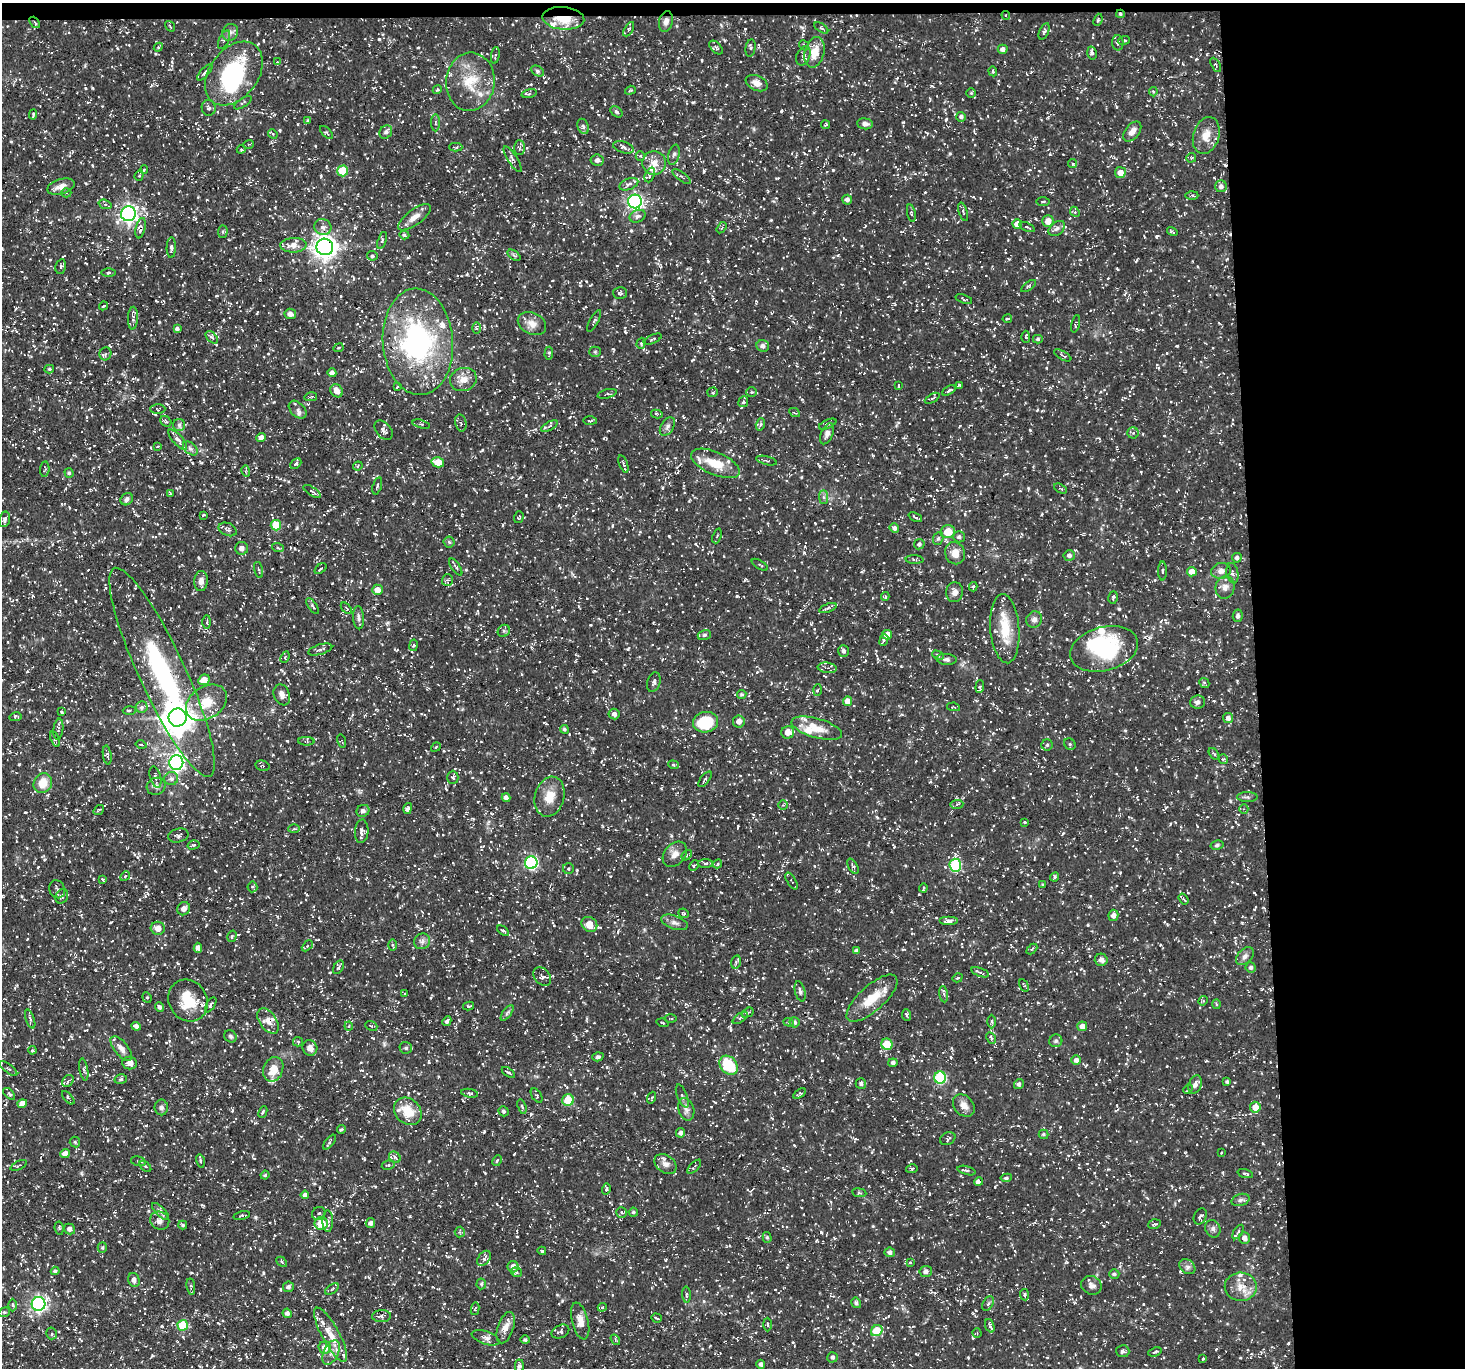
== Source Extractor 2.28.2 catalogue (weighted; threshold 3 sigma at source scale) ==
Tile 3 of 3 x 3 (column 3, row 1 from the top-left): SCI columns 2926-4388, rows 2875-4240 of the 4388 x 4367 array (HDU 1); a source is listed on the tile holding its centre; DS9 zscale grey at full resolution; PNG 1467 x 1370 px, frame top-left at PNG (2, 3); each listed source drawn as its Kron ellipse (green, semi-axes under 4 px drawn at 4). Shown black and unused: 15% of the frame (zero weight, under 3 of 5 exposures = <1% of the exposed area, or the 3 px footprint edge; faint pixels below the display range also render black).
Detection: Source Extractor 2.28.2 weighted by HDU 2 'WHT'; one run over the whole footprint, this tile lists its part. Background 0.0748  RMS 0.0041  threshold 0.0183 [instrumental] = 3 sigma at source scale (4.5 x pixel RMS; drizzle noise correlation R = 1.50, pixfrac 1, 0.05/0.05 arcsec/px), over >= 5 px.
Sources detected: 1310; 3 inside a brighter object's white glare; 52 cosmic-ray / hot-pixel residue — neither listed nor drawn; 54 inside a brighter listed object's ellipse — not listed separately; of the other 1201, all 500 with FLUX_AUTO >= 0.533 (the completeness limit of this list) listed and drawn (701 fainter detections not listed), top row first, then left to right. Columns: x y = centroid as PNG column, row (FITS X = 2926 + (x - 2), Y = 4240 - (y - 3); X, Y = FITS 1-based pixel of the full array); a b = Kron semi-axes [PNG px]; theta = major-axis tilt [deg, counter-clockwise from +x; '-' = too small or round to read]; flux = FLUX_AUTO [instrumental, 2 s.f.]
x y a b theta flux
1120 14 4 4 - 0.72
1006 15 4 3 - 0.54
563 18 21 11 -5 9.1
1098 20 6 4 68 0.58
666 21 10 7 77 2.1
35 22 6 3 -50 0.75
170 26 6 3 -54 0.61
821 28 8 3 -33 0.54
629 29 8 3 60 0.53
1044 31 9 4 67 0.97
230 32 9 7 57 1.7
224 40 10 5 65 1.1
1124 41 6 3 20 0.67
1118 43 8 5 -89 0.86
804 45 5 4 - 0.63
158 47 5 4 - 0.55
716 48 8 5 -45 0.86
751 48 9 5 82 0.85
1003 49 5 4 - 1.6
815 52 15 9 76 7.4
1092 53 6 4 -75 1.1
495 55 8 4 81 0.64
803 56 10 6 66 1.7
277 62 3 3 - 0.63
1216 65 8 3 -61 0.54
537 71 7 5 -27 0.89
993 71 5 3 - 0.55
205 72 10 3 48 0.8
234 74 35 24 53 41
470 82 29 24 84 15
757 83 11 7 -24 3.1
437 89 5 4 - 0.55
630 90 5 4 - 0.54
1153 92 5 4 - 0.54
971 93 5 5 - 0.56
529 94 8 3 13 0.55
243 103 10 3 33 0.7
209 108 8 7 - 1.1
616 112 7 4 -40 0.79
33 114 5 2 - 0.69
961 117 5 5 - 1.2
308 121 4 4 - 0.65
435 123 8 4 90 0.81
865 124 8 5 -4 1.8
825 125 4 3 - 0.64
583 126 8 5 -69 1.2
1132 131 11 7 51 2.8
326 132 8 4 -44 0.7
386 132 7 6 - 1.2
273 134 5 4 - 0.57
1206 135 19 13 72 6
249 144 5 3 - 0.55
456 147 7 4 1 0.65
623 147 10 5 -17 1.3
519 148 7 5 -89 0.89
241 149 4 4 - 0.62
674 155 10 5 76 1.2
640 156 4 4 - 0.59
1191 158 5 4 - 0.58
513 159 15 4 -58 1.6
597 160 6 5 - 1.8
654 163 12 12 - 4.3
1073 164 5 4 - 0.78
144 170 4 3 - 0.56
343 171 5 5 - 13
1120 173 5 5 - 3.4
139 175 5 4 - 0.56
650 175 8 4 69 0.9
682 177 11 4 -37 0.89
629 184 10 5 21 1.6
1221 186 6 6 - 1.7
61 187 14 7 17 3.3
66 193 5 4 - 0.68
1192 195 6 4 1 0.65
847 200 5 5 - 1.3
635 201 7 7 - 110
1043 201 7 3 1 0.56
105 204 7 4 -18 0.94
963 212 9 4 -73 0.79
1075 212 5 4 - 0.63
911 213 9 4 -79 0.67
128 214 7 7 - 170
637 216 8 6 25 1.4
414 217 19 7 36 3.5
1048 221 6 5 - 3.9
1017 224 5 5 - 4.3
323 227 9 8 - 2
1027 227 8 3 -23 0.56
141 228 10 4 78 1.3
722 228 6 4 57 0.7
1057 228 9 6 39 1.6
223 232 6 5 - 0.75
1172 232 5 3 - 0.61
404 235 5 4 - 0.8
382 240 9 4 71 0.79
293 245 13 7 2 3.9
325 247 8 8 - 330
171 248 10 4 88 1.1
514 255 7 4 -37 0.71
372 256 5 4 - 0.83
61 267 7 5 78 0.94
109 273 7 3 0 0.62
1029 286 8 4 35 0.86
620 293 7 6 - 0.91
964 299 8 3 -18 0.74
103 306 5 3 - 0.54
290 314 6 5 - 1.9
133 318 11 5 87 1.3
1007 319 5 3 - 0.55
594 321 12 4 61 0.91
532 324 15 10 -26 3.7
1076 324 9 4 77 0.82
477 328 6 4 -89 0.66
177 329 4 4 - 1.1
212 337 7 4 -45 0.96
1026 337 6 4 -87 0.8
653 339 9 3 25 0.54
1038 339 5 4 - 0.59
418 342 53 35 -86 82
641 343 5 4 - 0.53
763 346 6 6 - 1.7
338 348 5 3 - 0.56
595 352 5 5 - 0.63
549 353 7 3 86 0.69
105 354 6 6 - 0.99
1063 355 9 2 -29 0.57
49 369 4 4 - 0.63
332 373 4 4 - 1.5
463 379 13 11 19 4.2
959 385 4 3 - 0.67
899 386 4 2 - 0.64
397 387 4 2 - 0.62
949 390 7 4 32 1
337 391 7 5 -53 3
713 392 5 5 - 0.6
752 392 5 5 - 0.58
607 394 10 4 15 0.79
311 397 6 3 12 0.92
932 398 8 3 29 0.6
743 402 5 5 - 0.79
158 409 7 5 0 0.61
298 410 10 7 -46 1.7
794 413 5 3 - 0.55
657 414 6 4 -13 0.73
166 421 6 5 - 0.71
590 421 7 3 -1 0.7
461 423 8 5 -77 0.98
421 424 9 4 -15 0.66
760 424 6 4 72 0.75
828 424 9 3 24 0.7
179 425 6 6 - 0.89
549 426 9 4 28 0.85
667 426 10 6 57 1.5
384 430 11 7 -50 2
1133 433 5 5 - 0.88
827 434 11 6 66 1.9
261 437 5 4 - 1.9
178 440 13 5 -47 2.1
158 447 4 3 - 0.71
190 448 8 5 -41 1.2
766 461 10 2 -15 0.55
438 462 6 5 - 5.8
715 463 26 11 -23 9.9
296 464 6 4 42 1
623 464 9 4 -69 0.94
358 466 5 4 - 0.65
45 469 7 4 84 0.65
246 471 6 4 -75 0.61
69 473 5 4 - 0.79
377 486 9 4 73 0.88
1060 489 7 4 -28 0.62
312 491 10 3 -33 0.81
170 493 3 2 - 0.57
823 497 7 4 -90 0.92
127 499 7 5 45 1.2
203 515 3 3 - 0.77
519 517 6 4 72 0.69
915 517 7 3 -25 0.56
5 519 8 5 79 1.5
276 525 5 5 - 10
894 528 5 4 - 1.3
228 529 9 6 -24 1.2
948 532 7 6 - 9.5
717 536 7 4 70 0.69
959 537 6 5 - 1.2
938 538 7 5 67 0.76
449 542 5 5 - 0.8
919 544 5 5 - 1.2
242 548 6 6 - 1.8
278 548 6 4 -20 0.57
955 553 11 10 - 4.4
1069 555 5 5 - 1.3
1237 558 5 4 - 1.2
914 560 9 4 -2 0.72
760 565 9 3 -32 0.57
456 567 10 4 -55 0.83
320 569 7 3 37 0.62
259 570 8 3 -75 0.59
1162 571 9 3 -90 0.66
1221 571 10 8 12 2.3
1192 572 5 4 - 3.9
1232 573 10 6 -80 1.2
447 580 5 5 - 0.73
201 581 10 7 84 2.4
973 587 4 3 - 0.64
1225 587 11 9 73 2.6
377 590 5 5 - 3.7
954 592 10 8 85 2
885 597 4 3 - 0.71
1113 597 6 4 74 0.74
312 606 9 3 -54 0.72
346 608 7 3 -46 0.57
828 608 9 3 21 0.82
1238 616 6 5 - 1
358 618 11 5 -87 1.3
1034 619 8 7 - 1.7
207 622 7 3 90 0.59
1005 629 35 14 -85 12
504 631 6 5 - 1
704 635 7 5 16 0.87
887 635 5 4 - 3.8
884 640 6 4 67 1.1
413 645 6 3 81 0.57
1104 649 35 22 14 32
320 650 12 5 17 1.7
843 651 6 5 - 1.2
938 655 6 4 -30 0.71
285 657 6 4 67 0.56
947 659 10 5 -4 1.3
827 668 9 5 -8 1.4
162 672 115 23 -65 78
204 680 6 5 - 4.2
654 682 10 6 73 1.3
1204 683 5 4 - 0.6
980 687 6 4 85 0.67
818 690 6 4 86 0.54
742 694 5 4 - 0.68
282 695 11 8 -69 2.7
848 701 5 4 - 3.4
1197 702 7 6 - 1.5
206 703 22 16 34 10
142 707 6 5 - 1.3
953 707 6 4 -10 0.55
129 711 6 4 2 0.74
62 712 4 3 - 0.7
614 714 5 5 - 1.6
16 717 6 4 12 0.68
177 718 9 9 - 620
1228 718 5 5 - 1.5
739 721 6 6 - 2.3
705 722 12 10 11 18
817 728 26 9 -16 6.7
58 729 10 5 83 1.1
564 729 4 4 - 0.74
788 732 6 6 - 3.4
55 739 8 4 -70 0.81
306 741 8 4 -2 0.82
342 741 7 3 -76 0.55
1070 744 6 5 - 0.72
141 745 5 4 - 0.74
1047 745 5 5 - 0.75
436 747 5 3 - 0.62
1214 754 7 3 -51 0.61
107 755 9 4 -81 0.94
1223 759 5 4 - 0.58
176 763 7 7 - 130
673 765 5 4 - 0.63
262 766 7 5 -15 0.83
155 777 11 5 -74 1.5
453 777 6 5 - 0.87
171 779 7 6 - 1.4
705 779 9 3 51 0.73
43 783 10 9 - 5.8
156 786 9 8 - 1.9
550 797 20 14 74 6.7
1247 797 10 5 0 1
506 798 4 4 - 1.7
783 805 5 4 - 0.53
957 805 6 4 5 0.84
408 808 5 4 - 1.4
1244 809 5 4 - 0.55
99 810 6 3 36 0.6
363 811 6 6 - 1.6
1025 822 3 3 - 0.67
294 829 6 4 2 0.64
362 831 12 7 87 2.4
178 835 10 7 14 1.1
193 845 6 4 16 0.71
1217 845 7 4 12 0.74
675 854 14 10 49 3.1
687 855 6 4 49 0.64
531 863 6 6 - 61
705 864 7 3 -1 0.74
718 864 5 4 - 0.58
694 865 5 3 - 0.63
955 865 7 5 -87 37
853 866 8 4 -61 0.9
568 869 5 5 - 0.79
125 876 5 4 - 0.57
1055 877 5 4 - 0.59
103 880 4 2 - 0.61
792 881 9 3 -58 0.69
1043 885 4 4 - 0.65
252 887 5 5 - 0.62
923 888 4 2 - 0.67
57 889 9 7 -66 1.1
62 896 8 6 60 1.3
1183 899 6 3 -54 0.59
184 909 7 6 - 2.1
683 913 5 4 - 0.72
1113 915 6 5 - 2.1
949 921 9 4 0 1.9
675 922 14 6 -19 2
589 924 8 7 - 5.1
158 928 7 6 - 3.2
503 931 6 3 -37 0.71
232 936 6 4 74 0.66
422 941 8 7 - 1.5
392 945 5 4 - 0.56
307 946 6 4 45 0.61
198 948 5 4 - 1.9
1032 949 6 4 44 0.54
856 951 4 4 - 1.6
1245 956 10 7 45 1.7
1101 960 6 6 - 2
736 962 7 5 76 0.8
338 967 7 4 59 0.93
1251 967 5 5 - 1.1
980 972 9 3 -19 0.81
542 977 10 7 -50 1.6
958 978 5 4 - 0.74
1024 985 6 3 -60 0.57
800 991 10 5 -75 1.5
404 994 4 4 - 0.54
944 994 8 4 -83 0.82
147 997 5 4 - 0.61
872 998 32 12 42 10
188 1001 21 19 -57 13
1203 1001 5 4 - 0.54
1216 1004 5 3 - 0.55
211 1005 8 4 58 0.94
469 1006 5 3 - 0.6
159 1007 5 4 - 1.1
507 1013 9 4 54 0.91
747 1013 6 4 30 0.77
906 1015 6 4 -84 0.78
670 1018 6 3 -1 0.53
740 1018 9 4 35 0.84
30 1019 10 4 -70 0.95
268 1021 14 8 -55 3.2
447 1021 5 4 - 1
991 1021 7 3 -90 0.61
789 1022 5 4 - 0.55
795 1022 5 5 - 0.98
662 1023 6 3 -18 0.55
136 1026 5 4 - 1.3
349 1026 4 4 - 0.57
371 1026 6 4 -22 0.57
1082 1026 5 5 - 2.6
230 1036 6 5 - 0.89
991 1038 6 4 -61 0.91
1056 1041 6 6 - 0.99
298 1042 5 4 - 0.64
887 1044 5 5 - 8.9
121 1048 15 7 -51 2.7
310 1048 8 7 - 2.3
406 1048 6 5 - 0.94
32 1050 4 4 - 0.68
598 1057 5 4 - 0.88
1076 1060 5 4 - 1.6
130 1063 7 6 - 3
893 1063 4 4 - 1.1
729 1065 10 8 -50 17
9 1069 10 3 -39 0.79
84 1069 11 4 -79 0.91
273 1069 13 9 68 6
508 1072 7 4 -33 0.79
940 1078 6 6 - 39
121 1079 6 4 15 0.68
68 1081 6 5 - 1
1227 1082 3 3 - 0.87
861 1084 5 5 - 0.98
1019 1084 5 5 - 0.86
1195 1085 9 6 70 1.9
1188 1089 5 4 - 0.56
470 1093 8 3 -10 0.8
799 1093 7 4 35 0.68
9 1094 7 4 -44 0.73
537 1096 8 5 -55 0.75
682 1096 12 5 -68 1.2
68 1098 8 3 -48 0.64
652 1098 6 4 69 0.57
568 1100 6 5 - 11
22 1104 5 4 - 3.5
964 1106 12 9 -48 3.2
161 1107 8 7 - 1.5
522 1107 7 4 -73 0.8
1255 1107 5 5 - 4
686 1109 11 7 -73 1.9
408 1111 15 12 -44 8.7
503 1111 5 5 - 0.85
263 1112 6 3 66 0.69
341 1129 4 3 - 0.59
680 1133 5 4 - 1.3
1043 1134 5 4 - 0.66
948 1139 8 6 26 1.3
75 1142 5 5 - 0.62
330 1142 9 3 52 0.65
65 1153 5 4 - 2.7
1222 1153 3 3 - 0.55
395 1157 6 5 - 0.87
138 1161 7 4 -15 0.7
200 1161 7 4 -76 0.61
497 1161 5 3 - 0.56
665 1164 12 8 -36 2.1
19 1165 9 3 24 0.55
388 1165 6 4 9 0.76
145 1166 7 3 -43 0.63
694 1167 9 3 46 0.6
912 1169 5 4 - 0.73
966 1171 9 3 -15 0.66
1245 1174 8 3 -17 0.74
265 1175 4 4 - 0.64
1006 1178 5 4 - 0.73
978 1182 4 4 - 2.4
606 1189 6 4 75 0.64
859 1193 7 3 -8 0.57
305 1195 4 4 - 1.2
1240 1200 9 6 18 1.2
160 1211 11 4 -45 1.3
622 1212 5 5 - 0.62
633 1212 4 4 - 0.74
319 1213 7 6 - 1.1
242 1216 8 4 15 0.9
1200 1216 8 6 62 1.4
160 1221 10 8 -28 2.3
328 1221 11 5 -89 1.3
321 1223 6 6 - 9.2
370 1223 5 4 - 1.3
1154 1224 6 4 18 0.74
183 1225 4 3 - 0.65
59 1228 7 4 -82 0.67
70 1229 6 5 - 1.7
1213 1229 9 7 -66 1.4
460 1232 5 5 - 0.69
1238 1232 8 3 57 0.59
767 1237 5 4 - 0.7
1244 1238 6 5 - 1.9
102 1247 5 4 - 0.62
542 1251 4 3 - 0.67
890 1252 5 5 - 1.3
484 1258 8 5 51 1.3
282 1262 6 4 -47 0.74
910 1263 4 3 - 0.74
513 1267 5 5 - 2.6
1187 1267 9 6 -39 1.5
55 1271 4 4 - 0.86
516 1272 6 4 -16 0.68
926 1272 6 5 - 1.5
1114 1274 5 4 - 0.91
134 1280 7 5 -72 2.1
481 1284 5 5 - 0.63
1091 1285 10 9 - 2.1
191 1286 8 3 -82 0.64
288 1287 5 5 - 1.4
1241 1287 16 14 -2 5.8
332 1289 8 4 34 0.89
687 1295 8 3 -85 0.59
1025 1295 5 4 - 0.7
856 1303 5 5 - 1.1
38 1304 7 7 - 110
988 1304 8 5 61 0.95
12 1305 6 4 -89 0.8
602 1307 4 4 - 0.57
475 1309 6 4 79 0.61
4 1312 6 4 20 0.6
287 1313 5 4 - 1.5
381 1316 9 6 3 1.4
656 1318 5 2 - 0.81
580 1321 19 8 -76 4.6
767 1324 7 3 -88 0.55
183 1325 5 5 - 18
990 1326 7 3 -70 1
506 1328 16 8 71 4.1
877 1331 6 5 - 11
560 1332 9 6 25 1.3
52 1333 6 5 - 0.76
977 1333 4 4 - 0.58
331 1335 30 8 -61 7.1
486 1338 14 6 -18 1.8
525 1340 5 4 - 0.81
615 1340 6 4 -55 0.65
325 1348 6 6 - 3.9
1123 1351 6 6 - 1
331 1352 13 7 65 3
1155 1352 7 3 19 0.62
832 1357 5 5 - 1.1
1203 1359 3 3 - 0.65
761 1364 4 4 - 1.3
519 1366 6 4 89 1.2
Overlapping masked pixels (flux is a lower limit): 8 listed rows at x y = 1120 14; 1006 15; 563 18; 35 22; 141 228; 325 247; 162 672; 978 1182
Isophote crosses this tile's border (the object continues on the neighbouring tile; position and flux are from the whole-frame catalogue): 1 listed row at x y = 4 1312
Unlisted compact peaks at least as high as the median listed source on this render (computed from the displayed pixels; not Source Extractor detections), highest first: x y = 133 356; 771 220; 590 625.